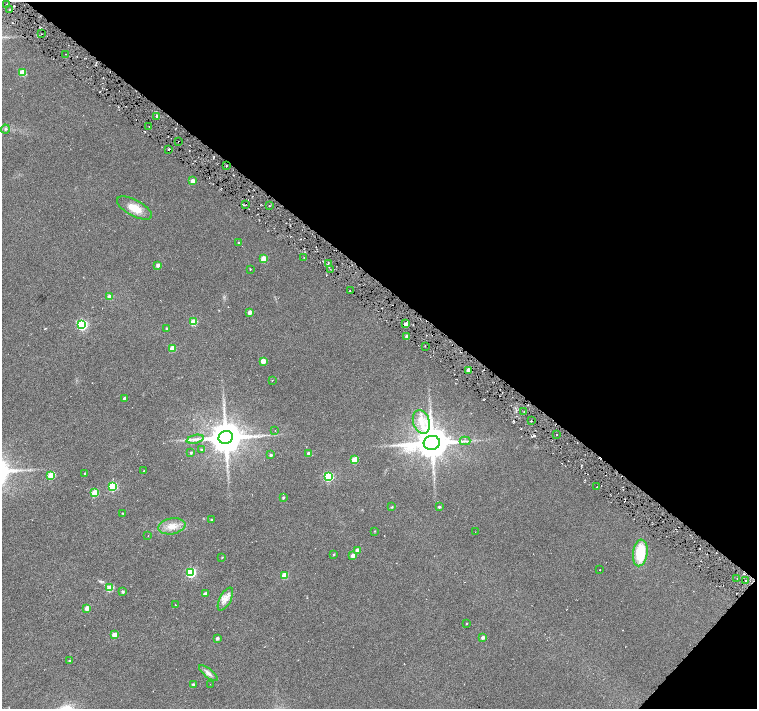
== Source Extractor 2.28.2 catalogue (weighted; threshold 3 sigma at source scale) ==
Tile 8 of 4 x 4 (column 4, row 2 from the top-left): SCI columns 4532-6041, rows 3069-4482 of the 6041 x 6067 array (HDU 1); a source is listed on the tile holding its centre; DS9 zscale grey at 2 x 2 block average (1 PNG px = mean of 2 x 2 image px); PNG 759 x 711 px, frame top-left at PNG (2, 2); each listed source drawn as its Kron ellipse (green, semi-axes under 4 px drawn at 4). Shown black and unused: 41% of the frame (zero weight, under 3 of 6 exposures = <1% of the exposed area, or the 3 px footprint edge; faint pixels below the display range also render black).
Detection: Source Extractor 2.28.2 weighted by HDU 2 'WHT'; one run over the whole footprint, this tile lists its part. Background 0.0217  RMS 0.0052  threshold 0.0214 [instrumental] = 3 sigma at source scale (4.09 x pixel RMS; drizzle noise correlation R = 1.36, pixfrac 0.8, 0.0396/0.0396 arcsec/px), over >= 5 px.
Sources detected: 93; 3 cosmic-ray / hot-pixel residue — neither listed nor drawn; the other 90 listed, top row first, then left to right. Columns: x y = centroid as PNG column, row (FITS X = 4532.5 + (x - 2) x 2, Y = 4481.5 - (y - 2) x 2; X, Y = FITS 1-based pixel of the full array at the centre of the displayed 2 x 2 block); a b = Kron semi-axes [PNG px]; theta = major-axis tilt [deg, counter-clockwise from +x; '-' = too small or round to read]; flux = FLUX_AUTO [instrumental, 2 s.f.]
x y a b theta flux
7 4 2 2 - 0.4
10 9 2 2 - 0.77
41 34 2 2 - 0.55
65 54 2 2 - 0.54
22 72 3 3 - 24
157 116 2 2 - 3.1
149 127 2 2 - 0.41
5 129 4 3 - 1.4
178 141 2 2 - 0.81
169 149 2 2 - 0.85
226 166 2 2 - 0.68
193 181 3 3 - 9.1
245 204 2 2 - 0.49
269 205 2 2 - 0.63
134 208 19 8 -29 17
239 243 2 2 - 0.85
304 257 2 2 - 0.53
263 259 3 3 - 23
328 263 3 2 - 0.86
158 265 3 3 - 5.2
250 269 2 2 - 0.66
330 269 2 2 - 0.52
350 290 2 2 - 0.67
110 297 3 3 - 13
250 312 3 3 - 7.9
194 322 3 3 - 29
406 324 3 2 - 9.7
82 325 4 4 - 130
167 328 2 2 - 0.93
407 336 3 2 - 3.9
425 346 2 2 - 0.47
172 348 3 3 - 18
263 361 3 3 - 12
468 370 3 3 - 8.6
272 380 2 2 - 0.42
125 399 3 2 - 4.7
524 412 2 2 - 0.57
531 421 2 2 - 0.49
421 422 12 8 -71 14
275 431 2 2 - 0.39
557 435 2 2 - 0.69
226 437 7 6 - 2900
195 439 8 3 12 3.6
465 441 5 2 - 2.1
432 443 8 7 - 2700
202 449 3 3 - 1.1
191 453 3 2 - 1.3
309 453 3 3 - 3.8
271 455 3 2 - 2
355 460 3 3 - 31
144 471 2 2 - 0.78
85 473 2 2 - 0.82
51 475 3 3 - 41
329 477 4 3 - 83
113 487 4 3 - 60
597 487 2 2 - 0.61
95 493 3 3 - 33
283 498 2 2 - 1.4
392 507 3 2 - 0.99
439 507 3 2 - 1.8
123 513 2 2 - 0.78
211 520 3 2 - 0.96
172 526 13 8 10 12
375 531 3 2 - 0.52
475 532 2 2 - 0.31
148 536 2 2 - 0.3
357 550 3 3 - 7.9
640 553 13 7 83 42
333 554 2 2 - 0.9
353 556 3 3 - 5.9
222 557 2 2 - 0.7
600 570 2 2 - 0.47
191 573 4 3 - 97
284 575 3 3 - 27
737 579 2 2 - 0.89
746 581 2 2 - 0.91
110 588 3 3 - 31
123 592 3 2 - 2
205 594 3 2 - 4.2
225 599 13 5 62 8
175 605 2 2 - 0.51
87 608 3 3 - 10
466 623 2 2 - 0.68
114 635 3 3 - 12
483 637 3 2 - 3
217 638 3 2 - 2.9
69 661 3 3 - 1.4
208 673 11 4 -39 4.3
193 684 3 3 - 1.6
210 684 2 2 - 0.32
Overlapping masked pixels (flux is a lower limit): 1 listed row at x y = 226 166
Diffuse or blended objects may show on this block-average render without a row.